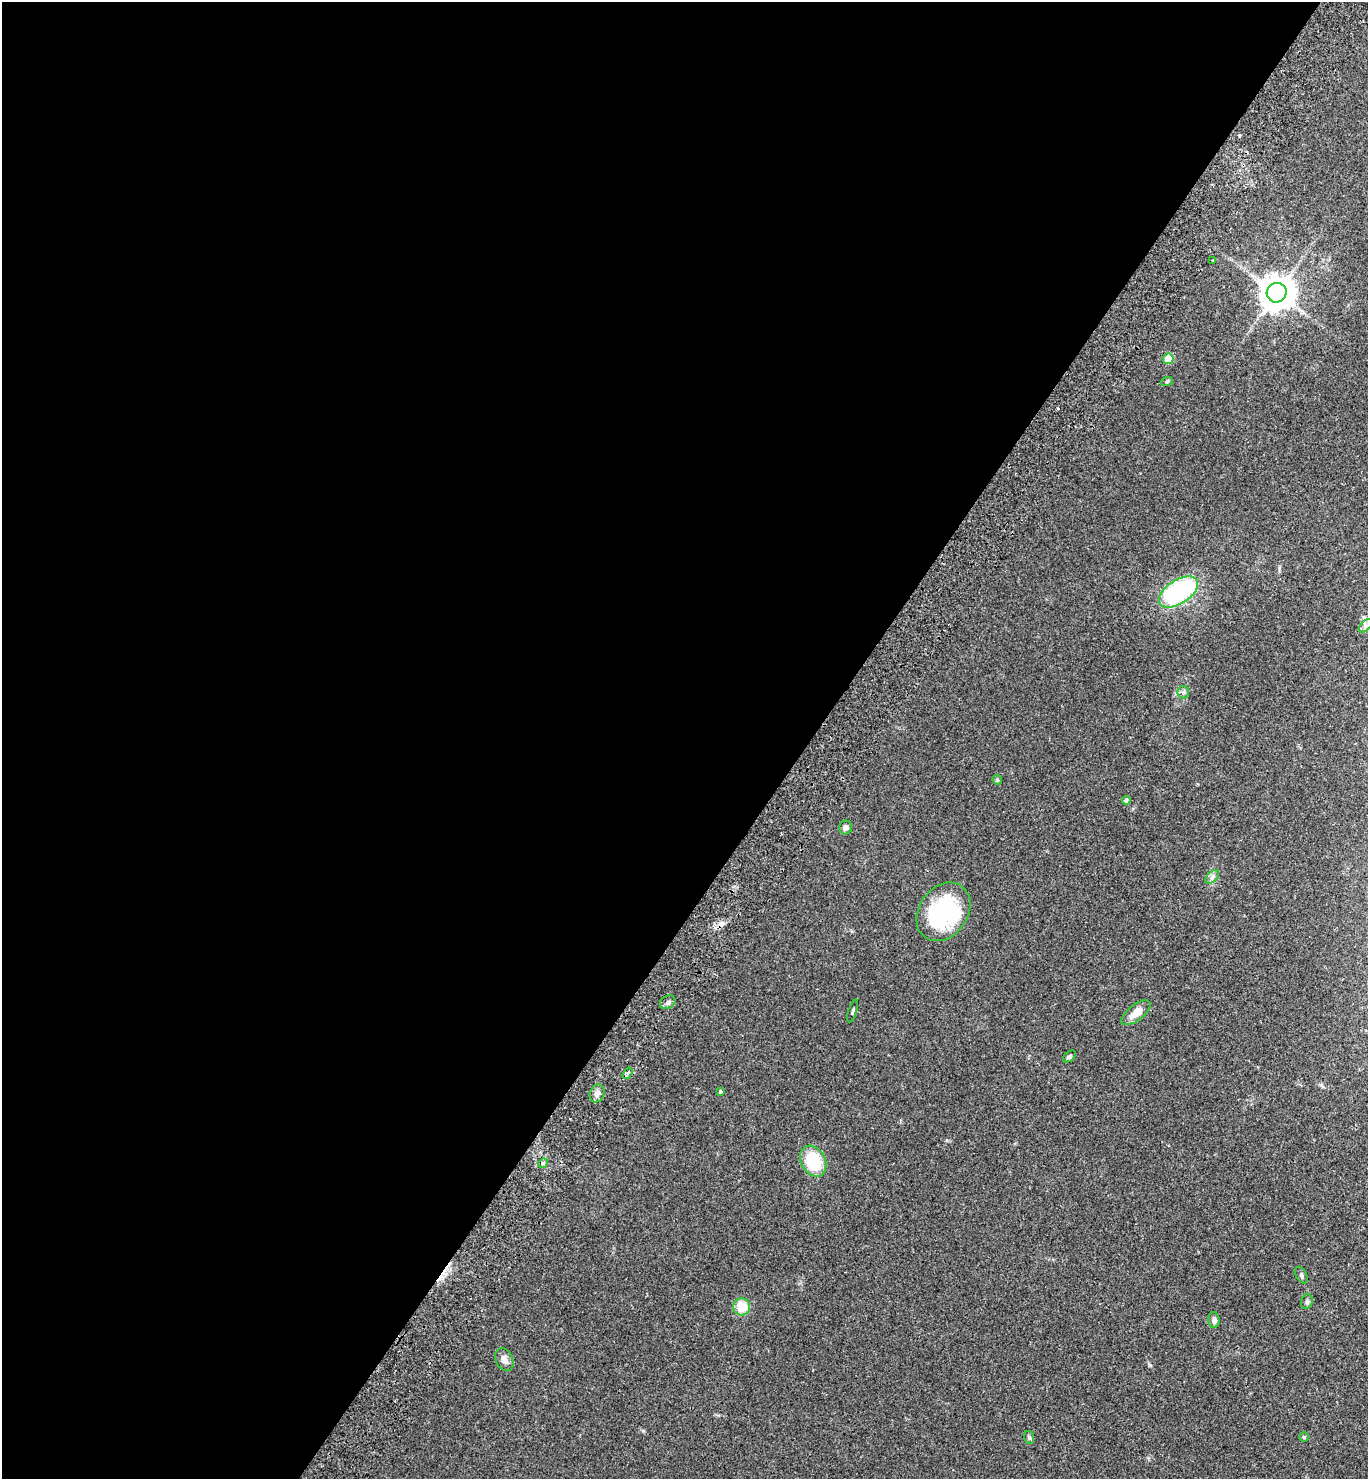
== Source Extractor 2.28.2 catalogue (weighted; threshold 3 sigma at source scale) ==
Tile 5 of 4 x 4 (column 1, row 2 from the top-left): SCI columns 204-1569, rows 2994-4470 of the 6012 x 5983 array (HDU 1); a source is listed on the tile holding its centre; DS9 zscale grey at full resolution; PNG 1370 x 1481 px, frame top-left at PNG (2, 2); each listed source drawn as its Kron ellipse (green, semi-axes under 4 px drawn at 4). Shown black and unused: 59% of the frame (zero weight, under 2 of 3 exposures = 3% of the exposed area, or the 3 px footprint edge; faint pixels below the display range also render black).
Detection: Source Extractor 2.28.2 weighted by HDU 2 'WHT'; one run over the whole footprint, this tile lists its part. Background 0.086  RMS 0.0078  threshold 0.0351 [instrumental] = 3 sigma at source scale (4.5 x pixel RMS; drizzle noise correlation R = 1.50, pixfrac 1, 0.05/0.05 arcsec/px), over >= 5 px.
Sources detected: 29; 1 cosmic-ray / hot-pixel residue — neither listed nor drawn; the other 28 listed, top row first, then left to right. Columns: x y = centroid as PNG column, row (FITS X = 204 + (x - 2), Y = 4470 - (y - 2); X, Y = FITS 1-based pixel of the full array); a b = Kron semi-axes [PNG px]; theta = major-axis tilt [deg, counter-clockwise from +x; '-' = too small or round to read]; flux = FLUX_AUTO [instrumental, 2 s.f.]
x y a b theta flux
1212 261 3 3 - 0.92
1277 293 10 9 - 1500
1168 359 5 5 - 17
1167 381 6 4 20 0.94
1178 592 22 12 33 96
1366 626 8 5 45 2.5
1183 692 6 6 - 1.7
997 780 5 4 - 0.95
1126 800 4 4 - 2.9
846 827 7 6 - 3.3
1212 877 8 5 45 2.1
943 912 31 24 54 78
668 1002 8 6 31 2.3
853 1011 12 2 73 0.83
1136 1013 17 8 38 9.7
1069 1056 7 5 41 1.8
628 1073 6 3 55 6.4
720 1091 4 3 - 0.98
597 1093 9 7 68 3.5
813 1161 16 12 -62 32
543 1163 5 4 - 1.1
1301 1275 9 5 -61 1.7
1307 1302 8 5 71 1.5
742 1307 8 8 - 15
1214 1320 8 5 -87 2.6
504 1359 12 8 -65 3.8
1029 1437 6 5 - 1.4
1304 1437 4 4 - 0.81